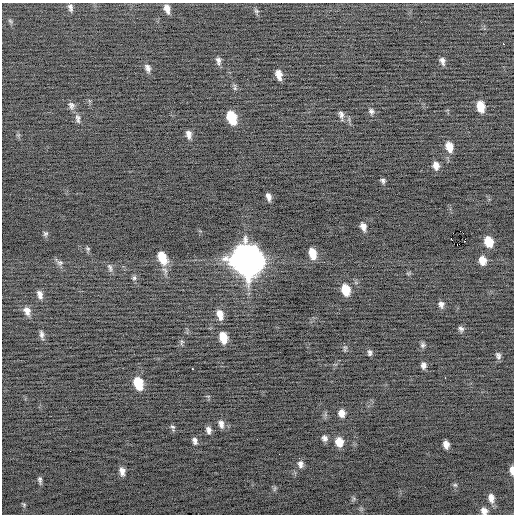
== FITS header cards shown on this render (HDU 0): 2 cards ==
NAXIS1  =                  512 / Axis length
NAXIS2  =                  512 / Axis length

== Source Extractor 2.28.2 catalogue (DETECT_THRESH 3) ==
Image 512 x 512 px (HDU 0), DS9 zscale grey, 1 PNG px = 1 image px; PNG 516 x 516 px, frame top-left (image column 1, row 512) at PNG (2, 3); no overlay
Background -0.32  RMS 0.77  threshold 2.3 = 3 sigma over >= 5 px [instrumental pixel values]
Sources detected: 72; all 72 listed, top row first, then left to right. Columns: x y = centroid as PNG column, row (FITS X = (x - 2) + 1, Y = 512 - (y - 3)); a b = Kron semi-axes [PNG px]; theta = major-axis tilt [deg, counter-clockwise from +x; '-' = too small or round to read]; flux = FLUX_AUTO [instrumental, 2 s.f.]
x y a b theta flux
70 7 9 5 -79 180
167 9 9 5 -73 320
256 11 8 5 -21 96
10 21 7 4 -45 88
503 44 2 2 - 450
218 61 10 6 -80 190
442 61 8 5 -73 190
148 68 10 6 -66 200
279 75 9 5 -76 370
235 87 10 4 -82 100
71 105 10 8 -69 200
481 107 10 6 -78 740
371 111 8 7 - 150
341 115 11 6 -76 190
231 117 11 7 -71 1600
78 119 14 6 -76 210
189 134 9 6 -81 260
449 147 10 7 -74 590
436 165 9 6 -80 300
383 180 5 4 - 110
268 197 7 4 -74 230
363 226 8 6 -69 280
460 231 2 2 - 4700
45 234 6 6 - 100
451 239 3 2 - 950
465 242 2 2 - 0.78
488 242 9 7 -72 1000
88 248 7 5 -36 83
312 253 10 6 -75 810
162 257 13 8 -68 1100
246 260 15 12 -67 84000
482 260 9 7 -77 520
60 263 9 6 -10 140
110 267 11 6 -74 160
408 273 6 4 -18 63
134 278 7 6 - 120
345 290 10 7 -74 1000
40 294 10 6 -73 240
441 304 8 6 -90 190
27 311 11 8 -71 330
220 314 11 7 -75 470
461 329 7 5 -53 150
41 335 11 5 -79 180
223 338 10 7 -78 800
182 342 8 5 69 98
423 345 7 7 - 120
345 348 8 5 73 90
370 353 6 4 -89 120
498 355 8 6 -72 160
424 365 6 5 - 190
192 369 3 2 - 290
445 378 2 2 - 150
138 383 11 7 -73 1500
342 413 8 7 - 390
221 424 10 6 -81 240
173 427 8 5 -61 110
208 430 8 6 -80 210
325 438 7 7 - 190
195 441 9 6 -77 180
339 442 9 8 - 690
446 444 7 5 -77 310
279 454 2 2 - 140
300 464 10 7 -84 220
512 470 9 4 -86 250
122 471 9 6 -79 310
40 480 8 4 -80 130
455 485 6 5 - 85
275 488 8 3 71 77
491 498 11 7 -81 310
353 499 7 4 71 86
24 504 6 4 -70 74
484 511 8 7 - 270
At the frame edge (FLAGS 8, measured only in part): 2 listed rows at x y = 512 470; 484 511